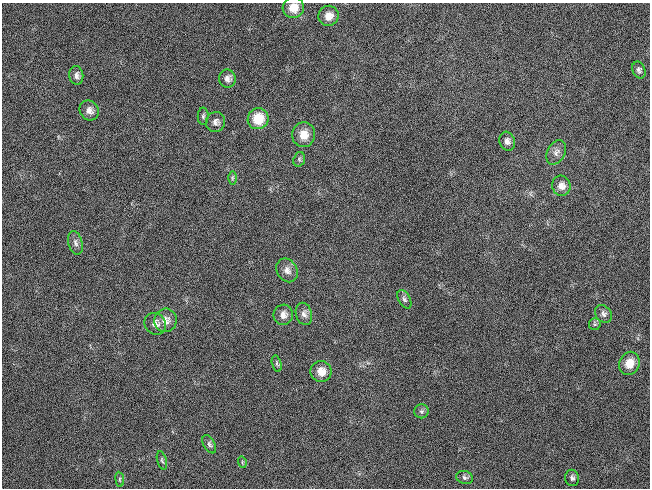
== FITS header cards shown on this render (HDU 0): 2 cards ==
NAXIS1  =                  648 / length of data axis 1
NAXIS2  =                  486 / length of data axis 2

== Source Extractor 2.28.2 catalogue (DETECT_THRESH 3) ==
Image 648 x 486 px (HDU 0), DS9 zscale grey, 1 PNG px = 1 image px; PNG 652 x 490 px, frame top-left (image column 1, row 486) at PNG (2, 3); each listed source drawn as its Kron ellipse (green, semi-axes under 4 px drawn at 4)
Background 117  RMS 26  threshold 78.5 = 3 sigma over >= 5 px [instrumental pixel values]
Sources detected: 34; all 34 listed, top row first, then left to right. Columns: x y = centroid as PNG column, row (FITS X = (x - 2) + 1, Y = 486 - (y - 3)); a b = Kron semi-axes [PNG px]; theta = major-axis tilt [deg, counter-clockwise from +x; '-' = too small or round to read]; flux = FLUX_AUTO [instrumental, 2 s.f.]
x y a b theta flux
293 8 10 10 - 22000
328 16 10 10 - 17000
639 70 8 6 -68 5100
76 75 9 7 -83 7500
227 79 9 8 - 9400
89 110 10 9 - 11000
203 116 8 5 90 4000
258 119 10 10 - 44000
216 122 10 9 - 8600
304 135 12 11 - 22000
507 141 9 7 -72 7900
556 152 13 9 61 9600
299 159 7 5 72 3400
232 178 7 4 89 3000
561 186 10 9 - 12000
75 243 12 7 -76 8000
287 270 12 10 -57 12000
404 299 10 6 -60 5000
304 314 11 8 -74 8800
603 314 9 7 -52 6800
283 315 10 9 - 12000
165 320 12 11 - 16000
155 324 11 10 - 11000
595 324 6 6 - 3200
629 363 12 10 69 29000
277 364 8 4 -77 3300
321 372 10 10 - 18000
421 411 7 7 - 4400
209 444 10 5 -61 5200
162 460 9 4 -74 3400
242 462 6 3 -73 1800
465 477 8 6 -14 4800
572 478 8 7 - 5600
120 479 7 4 -83 2300
At the frame edge (FLAGS 8, measured only in part): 1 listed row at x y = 293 8